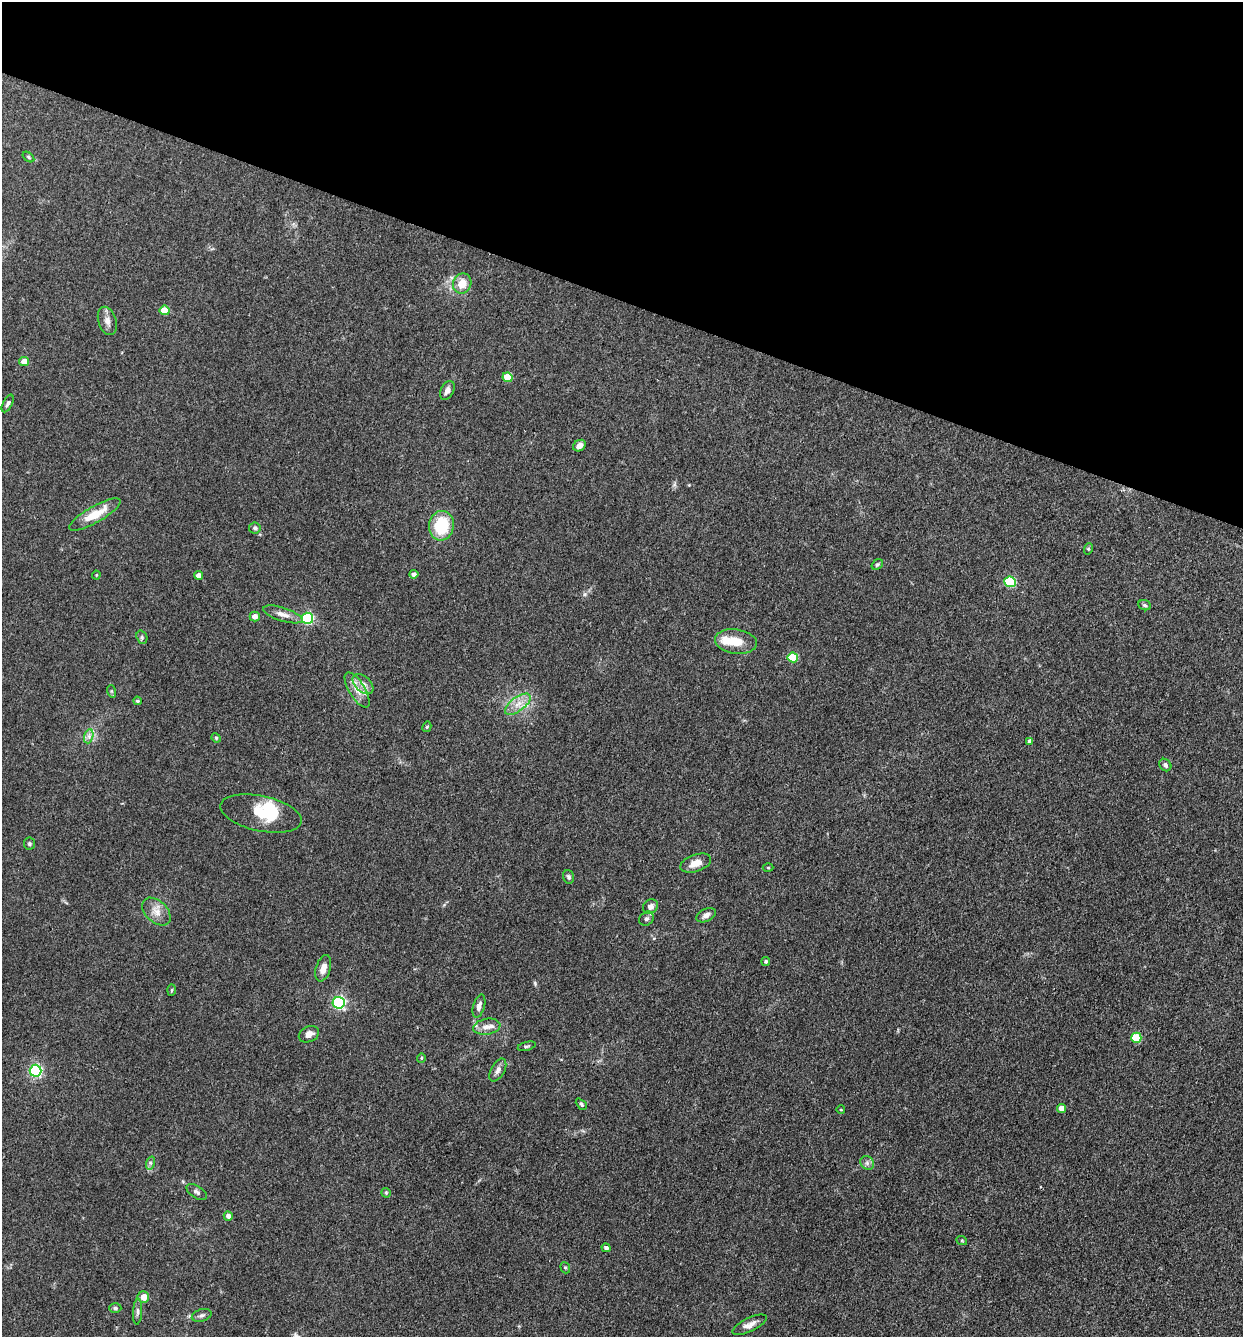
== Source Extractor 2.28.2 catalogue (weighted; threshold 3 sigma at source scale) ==
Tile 2 of 4 x 4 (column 2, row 1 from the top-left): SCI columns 1503-2743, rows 4008-5342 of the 5357 x 5342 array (HDU 1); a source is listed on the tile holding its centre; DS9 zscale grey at full resolution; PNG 1245 x 1339 px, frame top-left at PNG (2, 2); each listed source drawn as its Kron ellipse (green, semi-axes under 4 px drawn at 4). Shown black and unused: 22% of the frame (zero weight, under 3 of 4 exposures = <1% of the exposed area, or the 3 px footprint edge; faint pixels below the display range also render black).
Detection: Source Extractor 2.28.2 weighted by HDU 2 'WHT'; one run over the whole footprint, this tile lists its part. Background 0.132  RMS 0.0068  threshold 0.0305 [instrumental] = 3 sigma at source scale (4.5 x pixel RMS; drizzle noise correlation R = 1.50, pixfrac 1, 0.05/0.05 arcsec/px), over >= 5 px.
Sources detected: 74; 2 inside a brighter object's white glare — neither listed nor drawn; the other 72 listed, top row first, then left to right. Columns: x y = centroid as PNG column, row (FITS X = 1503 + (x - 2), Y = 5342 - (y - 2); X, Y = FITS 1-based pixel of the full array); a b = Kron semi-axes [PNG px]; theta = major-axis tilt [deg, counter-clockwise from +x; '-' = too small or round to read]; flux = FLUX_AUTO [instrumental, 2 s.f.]
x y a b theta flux
28 157 7 4 -38 0.88
462 283 10 9 - 9
165 310 5 5 - 12
107 321 14 9 -73 4.2
24 362 5 4 - 7.5
507 377 5 4 - 16
447 390 10 6 62 3.1
8 403 9 4 63 1.5
579 446 7 5 33 4.7
95 515 29 8 29 15
441 526 15 12 81 31
255 528 6 5 - 1.5
1088 549 6 3 72 0.74
877 564 6 4 34 0.99
414 574 4 4 - 2.3
96 575 4 4 - 0.63
198 575 4 4 - 3.5
1010 582 6 5 - 45
1145 605 6 5 - 1.2
283 614 20 6 -18 5
255 616 5 5 - 4.5
307 618 6 5 - 77
142 637 7 5 -71 1.3
736 642 21 12 -8 13
793 657 5 5 - 26
363 684 12 7 -44 4.5
357 690 20 8 -58 7.2
111 691 6 4 -71 0.88
137 701 4 3 - 0.94
518 704 15 7 37 6.4
427 727 5 4 - 0.78
89 736 7 4 72 2.1
216 738 5 4 - 0.77
1030 741 4 4 - 2.9
1165 765 7 5 -48 1.9
261 813 41 17 -12 23
29 844 6 5 - 1.2
696 863 16 8 19 6.9
768 868 5 3 - 0.69
568 877 7 5 -73 1.6
650 907 8 7 - 3.6
156 912 17 10 -43 6.6
706 915 10 6 27 2.9
646 919 8 6 41 2
766 961 4 4 - 1.3
323 968 13 7 73 5.7
172 990 6 4 88 0.82
339 1003 6 6 - 120
479 1006 12 5 73 3.2
487 1027 13 8 10 5.1
309 1034 10 7 25 3.8
1136 1038 5 5 - 23
527 1046 9 3 15 0.98
421 1058 4 4 - 0.81
498 1070 12 7 61 3.1
35 1071 6 6 - 110
581 1104 6 4 -46 1.4
1061 1109 4 4 - 6.5
841 1110 4 3 - 0.51
150 1163 7 4 73 1.4
867 1163 7 6 - 2
197 1192 11 6 -32 1.9
386 1193 5 5 - 0.78
228 1216 4 4 - 3
962 1241 5 3 - 0.65
606 1248 4 4 - 2
565 1268 6 4 -68 0.93
143 1297 6 6 - 5.5
115 1308 6 5 - 1.2
138 1312 13 4 87 1.9
202 1315 10 6 18 1.9
749 1325 19 6 25 4.5